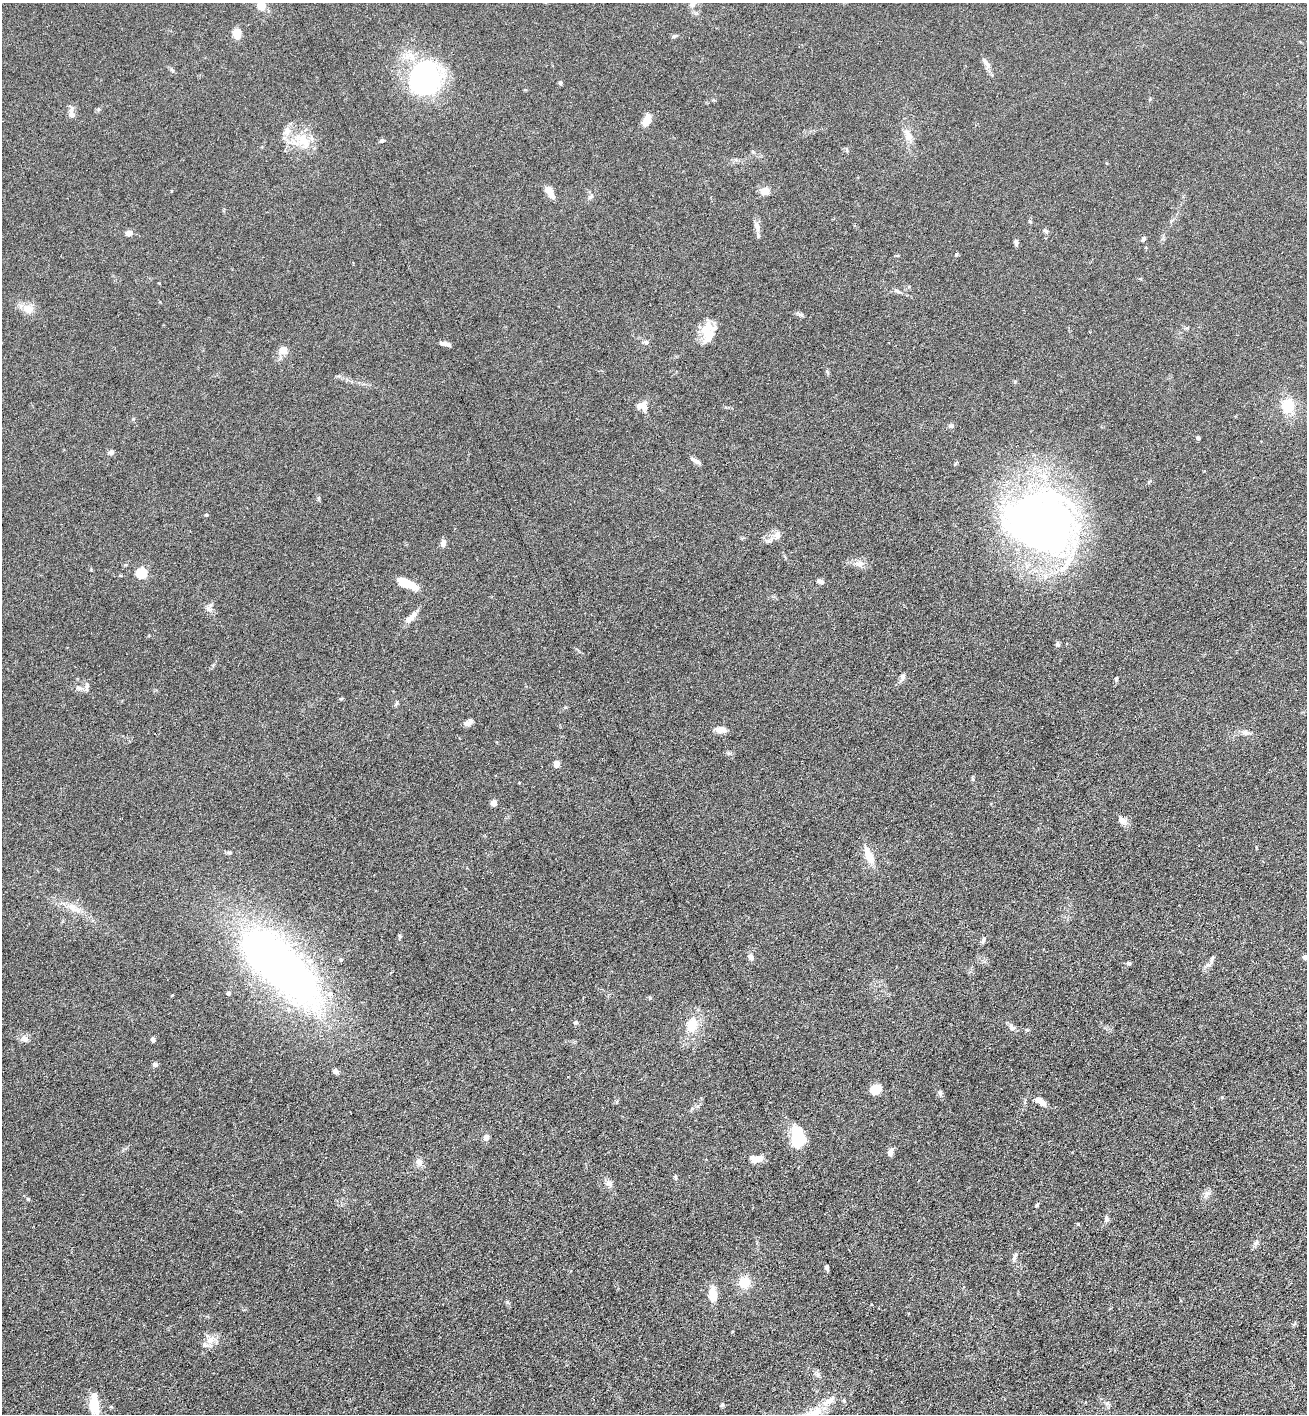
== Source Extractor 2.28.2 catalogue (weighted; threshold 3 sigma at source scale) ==
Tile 6 of 4 x 4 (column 2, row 2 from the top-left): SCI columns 1454-2758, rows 2837-4248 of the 5654 x 5672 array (HDU 1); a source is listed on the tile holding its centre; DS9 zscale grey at full resolution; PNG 1309 x 1416 px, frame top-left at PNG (2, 3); no overlay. Nothing masked; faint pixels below the display range render black.
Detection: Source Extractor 2.28.2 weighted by HDU 2 'WHT'; one run over the whole footprint, this tile lists its part. Background 0.0619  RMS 0.0058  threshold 0.0239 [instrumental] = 3 sigma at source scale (4.09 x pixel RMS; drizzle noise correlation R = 1.36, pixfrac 0.8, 0.05/0.05 arcsec/px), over >= 5 px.
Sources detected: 114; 4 inside a brighter object's white glare — not listed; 10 inside a brighter listed object's ellipse — not listed separately; the other 100 listed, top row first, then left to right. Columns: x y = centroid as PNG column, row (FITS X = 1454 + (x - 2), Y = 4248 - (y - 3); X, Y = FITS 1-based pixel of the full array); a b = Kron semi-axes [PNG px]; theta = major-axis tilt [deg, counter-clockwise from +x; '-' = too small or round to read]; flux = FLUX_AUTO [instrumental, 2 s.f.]
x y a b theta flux
261 6 8 7 - 5.4
236 33 9 7 -74 6.7
674 36 6 4 18 0.75
986 62 15 5 -52 2.2
172 70 7 4 -44 0.84
425 79 31 26 51 110
560 83 5 5 - 0.97
71 113 16 6 -83 2.7
646 120 15 8 62 4.8
908 135 18 9 -68 4.7
302 139 22 17 -14 13
382 140 6 5 - 0.98
548 190 8 8 - 3.6
171 191 5 3 - 0.39
765 191 10 8 8 4.2
591 196 8 6 34 1.3
757 226 15 7 -72 3.1
1045 231 7 4 -20 0.94
129 233 9 6 13 2.4
1143 238 6 5 - 1.1
1016 243 8 5 -80 1.1
897 291 11 5 -26 1.5
28 309 17 12 -21 5.2
801 315 9 4 -35 1.1
705 331 20 12 -53 7.5
646 342 6 6 - 1.3
444 343 12 6 -7 2.1
283 350 9 8 - 4.7
641 406 15 9 21 4
1288 406 19 15 88 12
951 426 8 5 0 1.1
1198 438 5 4 - 0.89
111 452 7 6 - 1.3
695 461 14 5 -31 1.9
206 515 5 3 - 0.46
1040 522 72 56 -14 300
777 535 12 8 76 2.9
443 543 8 6 83 2.5
859 564 12 9 -17 3.2
141 573 5 5 - 41
820 581 7 6 - 1.4
406 583 23 8 -25 11
208 609 8 7 - 1.9
411 617 17 7 47 4.3
1057 644 6 6 - 1
903 677 9 7 83 1.6
1116 679 7 4 80 0.83
79 688 11 6 -7 2
397 703 7 4 88 0.74
466 723 10 8 13 1.8
720 730 14 7 -10 3.3
1245 732 10 7 -13 2.1
556 764 8 7 - 2.3
494 803 5 5 - 3.3
1123 821 12 8 -22 2.6
868 855 20 8 -69 8.2
73 908 24 8 -31 6.2
400 936 6 5 - 0.71
983 940 9 4 71 1.1
751 957 9 6 -79 1.7
1305 957 4 4 - 2.5
341 959 5 4 - 0.73
1128 963 6 4 20 0.76
1209 964 14 5 31 2.1
291 974 104 47 -58 210
229 993 4 4 - 1.3
575 1022 5 5 - 1.1
692 1025 20 14 73 11
1012 1028 8 7 - 2
1027 1030 5 3 - 0.55
24 1039 11 8 -26 2.5
153 1039 4 4 - 2.2
155 1064 6 5 - 1.4
336 1071 5 5 - 2.5
875 1089 9 7 23 11
940 1093 8 4 90 1
1222 1097 5 3 - 0.43
1040 1101 14 7 -34 4.3
486 1137 7 6 - 2.4
797 1141 15 11 37 15
890 1152 12 6 71 2.2
759 1158 12 7 26 4.2
419 1162 10 8 83 2.4
675 1177 7 4 -70 0.73
609 1183 8 8 - 2
28 1199 5 5 - 0.65
1037 1205 5 4 - 0.68
1106 1219 8 6 -88 1.4
1078 1224 4 3 - 0.43
1256 1243 7 5 23 1.2
1015 1256 13 4 71 1.5
827 1267 5 3 - 1.4
744 1282 11 10 - 10
713 1294 16 8 -87 7.7
210 1340 12 10 57 4.4
817 1374 12 5 -77 1.4
1108 1404 8 4 -37 1
94 1405 17 9 -82 12
722 1405 6 4 43 0.73
814 1414 38 14 21 18
Isophote crosses this tile's border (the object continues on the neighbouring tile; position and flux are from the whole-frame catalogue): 3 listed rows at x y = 261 6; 1305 957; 814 1414
Unlisted compact peaks at least as high as the median listed source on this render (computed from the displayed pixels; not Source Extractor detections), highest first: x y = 507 1302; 956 254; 650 998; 341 699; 728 753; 1207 1193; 133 419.